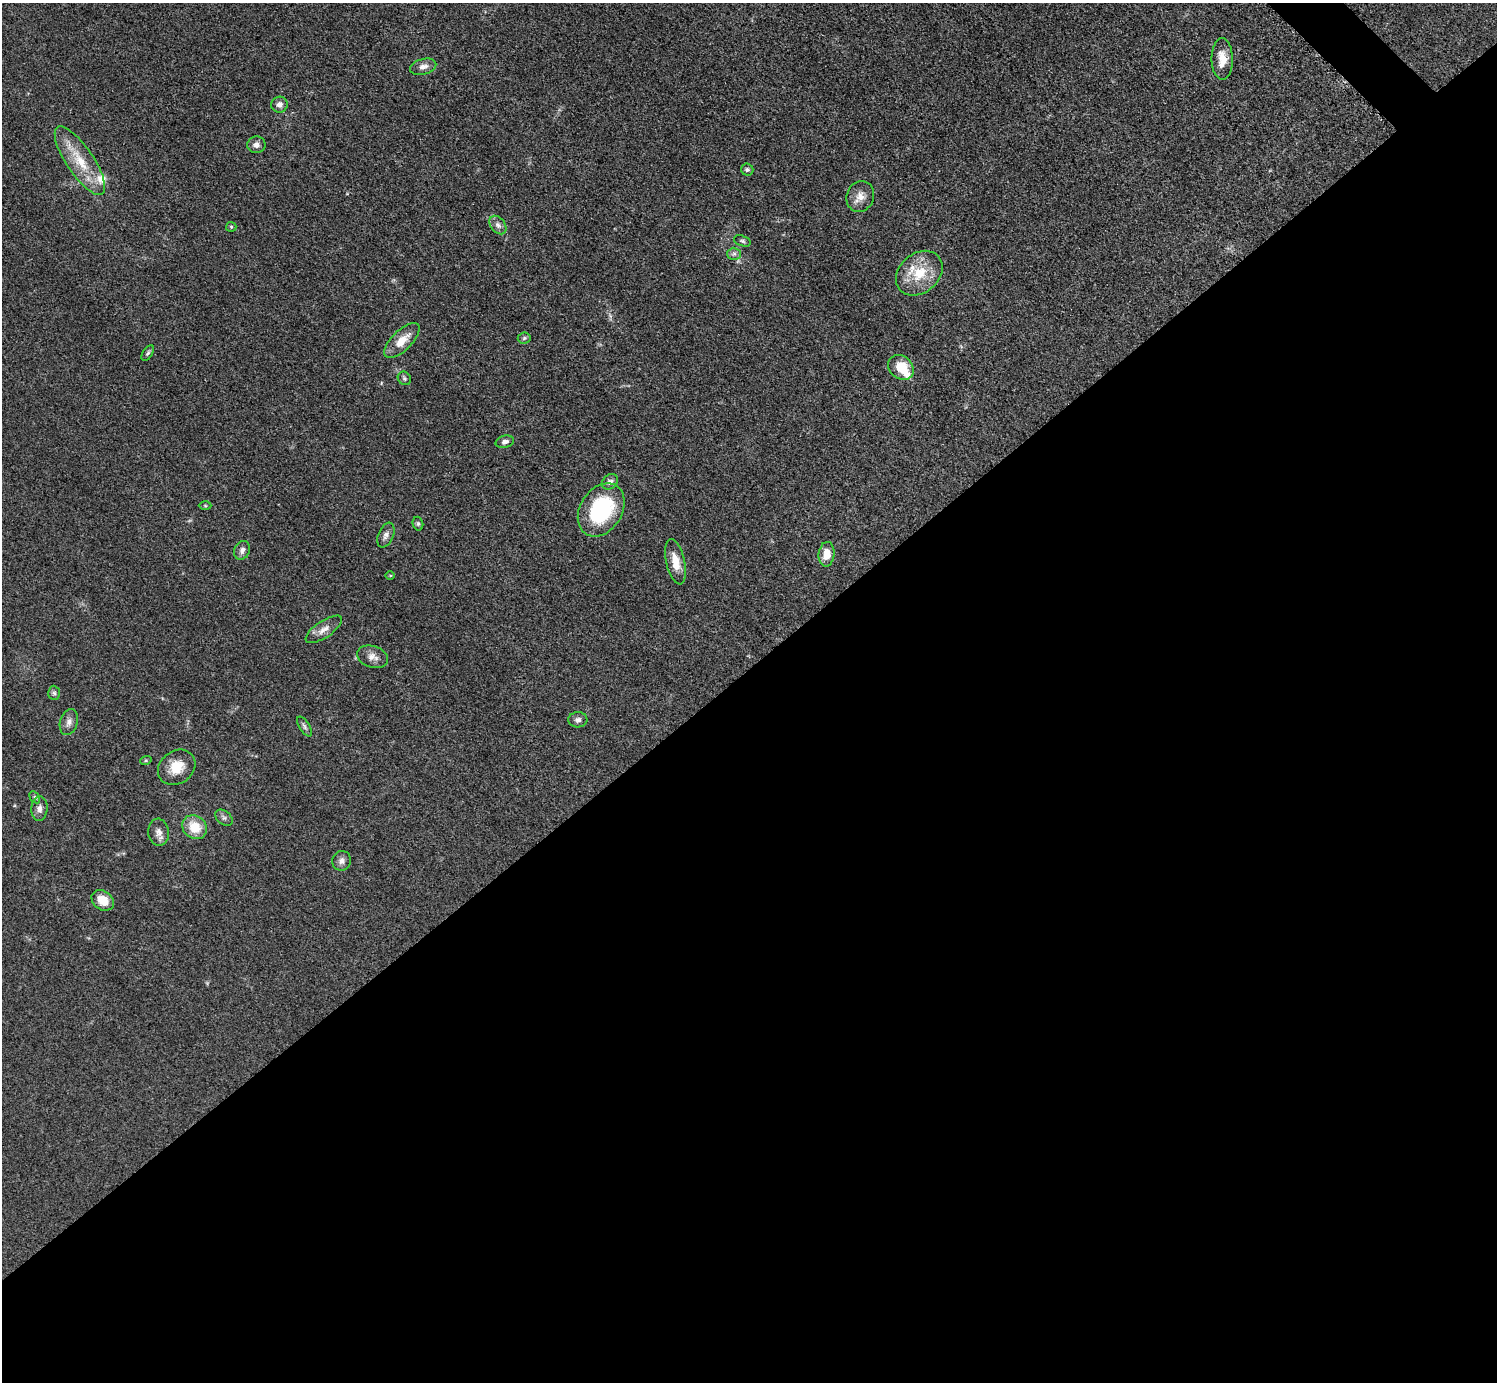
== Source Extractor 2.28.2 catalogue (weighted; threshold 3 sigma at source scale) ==
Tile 15 of 4 x 4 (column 3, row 4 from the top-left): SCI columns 2997-4491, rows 306-1685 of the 5989 x 5988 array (HDU 1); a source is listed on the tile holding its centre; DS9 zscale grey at full resolution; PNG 1499 x 1384 px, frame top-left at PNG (2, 3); each listed source drawn as its Kron ellipse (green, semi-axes under 4 px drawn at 4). Shown black and unused: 52% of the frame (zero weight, under 3 of 5 exposures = <1% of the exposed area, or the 3 px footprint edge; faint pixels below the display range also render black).
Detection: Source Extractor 2.28.2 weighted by HDU 2 'WHT'; one run over the whole footprint, this tile lists its part. Background 0.0499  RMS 0.0053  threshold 0.0238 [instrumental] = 3 sigma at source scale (4.5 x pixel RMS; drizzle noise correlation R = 1.50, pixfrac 1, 0.05/0.05 arcsec/px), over >= 5 px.
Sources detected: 44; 2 inside a brighter listed object's ellipse — not listed separately; the other 42 listed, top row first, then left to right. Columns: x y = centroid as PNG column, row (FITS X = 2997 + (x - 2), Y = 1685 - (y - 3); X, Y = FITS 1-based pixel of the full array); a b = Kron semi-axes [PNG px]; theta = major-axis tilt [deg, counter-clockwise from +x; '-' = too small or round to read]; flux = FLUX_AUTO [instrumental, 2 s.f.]
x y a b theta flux
1222 59 21 10 -89 7.5
423 67 13 7 15 3.3
279 105 8 8 - 2.6
256 145 9 8 - 2.5
80 161 40 13 -56 17
747 170 6 6 - 1.2
860 196 16 13 65 5.2
498 225 10 7 -52 2.4
231 227 5 5 - 0.69
742 241 9 5 -18 1.1
734 254 6 6 - 1.4
919 273 25 19 40 17
524 338 6 5 - 0.93
402 341 23 10 44 8.5
148 353 9 4 58 1.1
901 367 14 11 -41 12
404 378 7 6 - 1.1
505 442 9 6 14 2.2
610 482 9 7 42 1.9
205 506 6 4 -2 0.69
601 510 28 21 58 46
418 524 7 5 -76 0.96
386 535 13 7 67 2.6
242 550 10 7 63 2.5
827 554 12 8 85 7
675 562 23 9 -77 7.9
390 575 5 3 - 0.47
324 629 21 8 34 4.3
372 657 16 10 -18 4.1
54 693 7 6 - 1.1
578 720 9 7 3 1.9
69 722 13 8 74 3
304 726 11 5 -57 1.3
146 760 6 4 19 0.66
177 767 20 16 36 10
35 797 6 4 -58 0.82
39 809 12 8 86 2.8
224 818 10 6 -39 1.5
195 827 13 11 -38 12
159 832 13 10 -85 3.6
342 861 10 9 - 2.6
103 900 12 9 -36 7.9